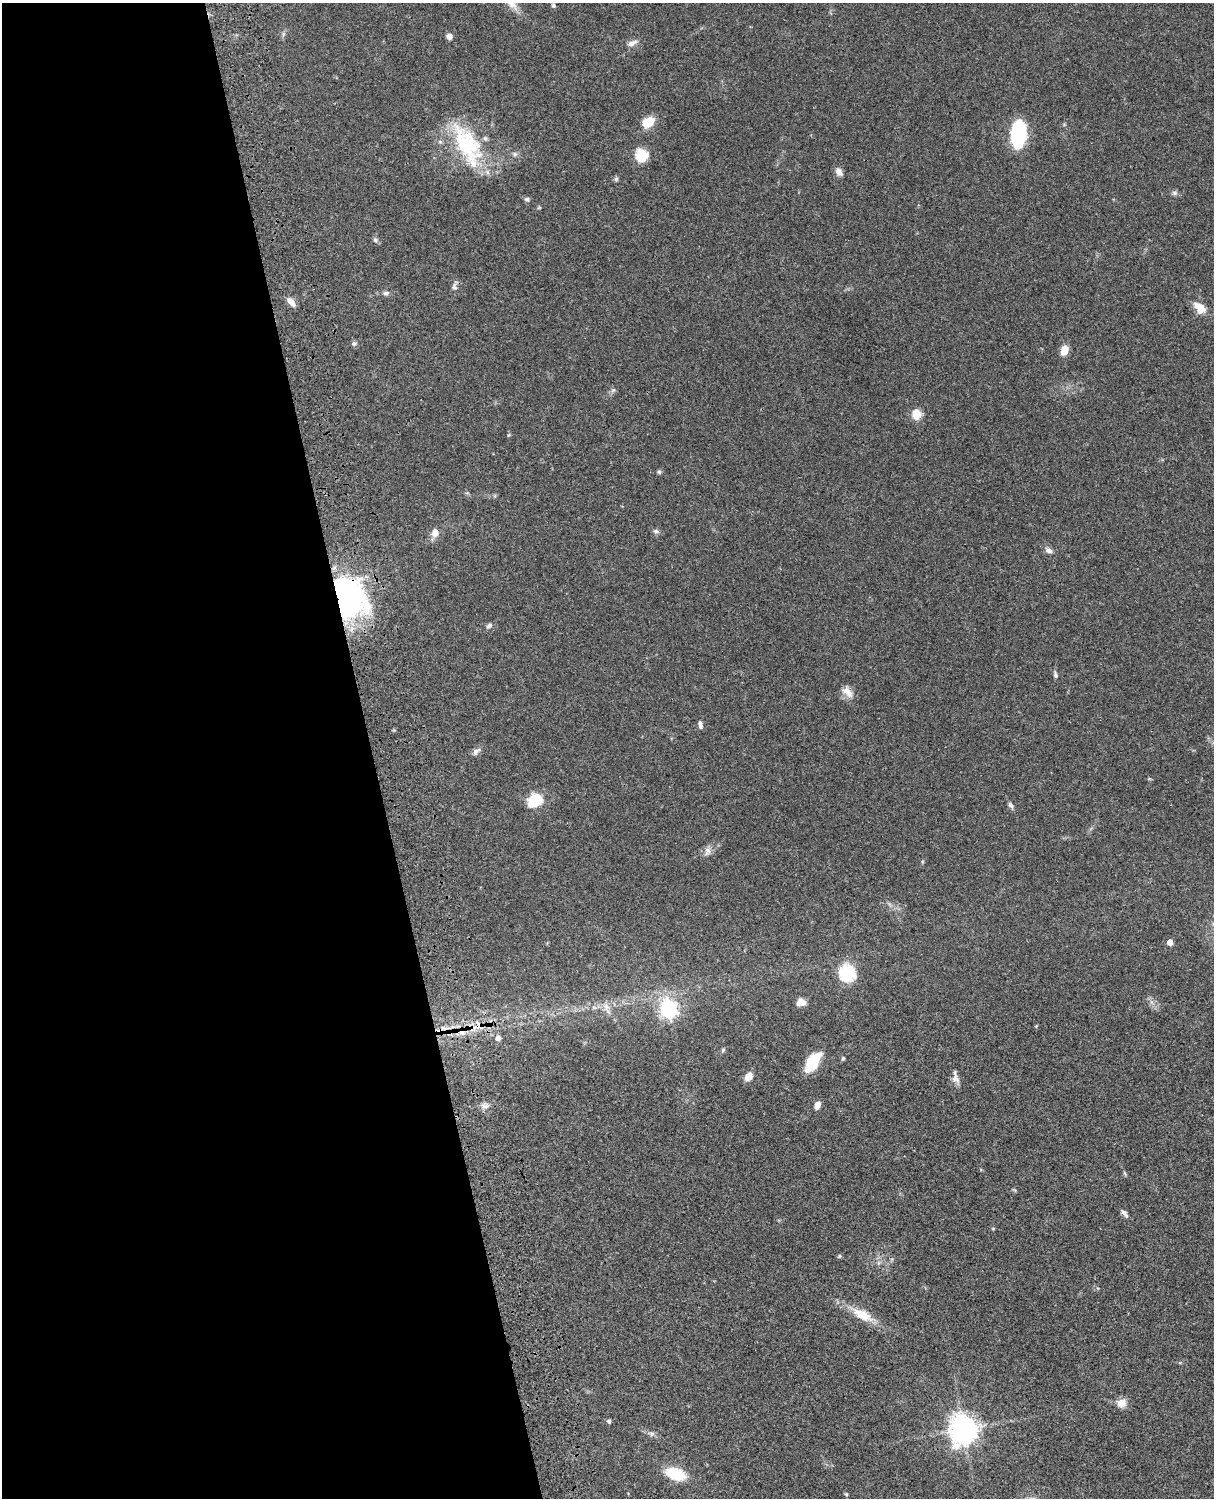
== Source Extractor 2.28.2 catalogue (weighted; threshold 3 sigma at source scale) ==
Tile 5 of 4 x 3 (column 1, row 2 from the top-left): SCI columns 121-1332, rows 1772-3267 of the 5088 x 4925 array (HDU 1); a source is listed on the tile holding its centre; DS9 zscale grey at full resolution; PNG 1216 x 1500 px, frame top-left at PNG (2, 3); no overlay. Shown black and unused: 31% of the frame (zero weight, under 3 of 4 exposures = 6% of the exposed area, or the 3 px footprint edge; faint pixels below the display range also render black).
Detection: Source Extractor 2.28.2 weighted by HDU 2 'WHT'; one run over the whole footprint, this tile lists its part. Background 0.0765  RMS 0.0057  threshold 0.0258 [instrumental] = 3 sigma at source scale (4.5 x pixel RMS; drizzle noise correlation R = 1.50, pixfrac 1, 0.05/0.05 arcsec/px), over >= 5 px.
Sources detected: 63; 2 cosmic-ray / hot-pixel residue — not listed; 2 inside a brighter listed object's ellipse — not listed separately; the other 59 listed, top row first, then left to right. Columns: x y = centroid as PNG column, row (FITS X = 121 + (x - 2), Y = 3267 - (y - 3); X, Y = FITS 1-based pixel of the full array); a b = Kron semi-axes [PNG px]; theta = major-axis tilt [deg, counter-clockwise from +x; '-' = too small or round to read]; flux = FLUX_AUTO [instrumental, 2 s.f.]
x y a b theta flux
553 5 6 5 - 1
449 36 6 6 - 2.6
632 43 15 6 24 3
648 122 12 8 33 13
1018 134 18 9 86 85
467 144 58 29 -59 50
515 154 6 5 - 1.2
641 155 14 12 -61 12
839 172 11 7 -59 3
616 179 6 5 - 0.97
1174 193 8 6 -1 1.4
527 199 8 6 -19 1.3
375 240 7 5 -23 1.2
454 286 10 7 -87 2
386 293 8 6 9 1.5
291 302 11 6 -47 4.3
1199 307 18 10 -41 6.7
354 344 7 7 - 1.2
1064 350 11 8 69 5.9
614 390 6 5 - 1.1
916 414 11 9 -90 7.6
508 435 5 3 - 0.6
659 472 6 5 - 0.86
656 531 8 5 -20 1.3
435 533 10 8 77 4.6
1049 550 9 7 -24 2.3
347 597 41 31 -64 150
489 626 8 6 40 1.5
1055 675 9 5 -76 1.5
847 692 19 10 -45 5
700 725 10 5 -80 1.9
476 752 12 6 36 2.5
535 801 16 12 38 17
1011 805 9 5 -53 1.7
707 851 13 8 80 3
1170 942 5 4 - 4.9
847 973 21 18 -41 21
801 1002 10 8 8 4.5
606 1007 13 7 -71 3.3
669 1009 7 6 - 210
479 1026 16 12 -21 8.7
1036 1026 4 3 - 0.5
498 1038 6 5 - 3.2
723 1050 6 5 - 0.88
843 1058 6 4 74 0.77
813 1062 23 11 56 16
748 1077 10 7 52 4.8
955 1078 14 10 -59 3.3
817 1105 9 6 67 3.2
485 1106 11 7 -5 2.6
1125 1213 12 5 -53 2
839 1256 5 5 - 0.73
862 1315 27 11 -29 13
1122 1403 10 9 - 5.4
609 1421 5 5 - 1.1
963 1429 10 9 - 580
652 1434 7 6 - 1.5
676 1474 19 11 -22 20
846 1494 6 4 -45 0.68
Overlapping masked pixels (flux is a lower limit): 2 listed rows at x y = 347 597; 479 1026